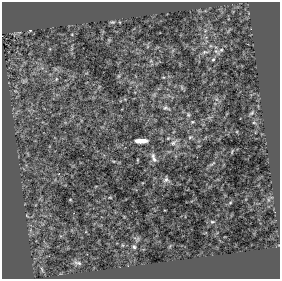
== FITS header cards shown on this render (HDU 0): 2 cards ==
NAXIS1  =                  278
NAXIS2  =                  277

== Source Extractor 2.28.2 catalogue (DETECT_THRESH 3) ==
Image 278 x 277 px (HDU 0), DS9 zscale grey, 1 PNG px = 1 image px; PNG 282 x 281 px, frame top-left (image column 1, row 277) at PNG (2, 2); no overlay
Background -8.22e-04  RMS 4.0e-04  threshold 0.00121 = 3 sigma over >= 5 px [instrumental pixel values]
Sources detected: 31; all 31 listed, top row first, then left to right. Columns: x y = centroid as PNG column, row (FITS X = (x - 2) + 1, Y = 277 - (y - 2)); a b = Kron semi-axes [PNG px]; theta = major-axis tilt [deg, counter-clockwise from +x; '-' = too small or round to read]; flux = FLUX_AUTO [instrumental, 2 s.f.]
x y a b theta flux
112 22 7 4 7 0.039
30 30 5 3 - 0.024
221 50 8 6 29 0.087
205 52 9 5 10 0.061
213 59 6 4 64 0.036
119 76 6 4 89 0.034
163 77 4 3 - 0.022
56 79 5 5 - 0.04
24 81 8 5 12 0.061
182 87 8 4 -81 0.041
166 108 11 6 -14 0.08
252 113 7 4 45 0.044
188 115 6 5 - 0.046
192 122 6 4 -5 0.037
254 123 6 3 -19 0.033
190 137 7 4 26 0.046
168 138 4 3 - 0.025
141 141 11 4 0 0.29
174 142 11 5 37 0.081
232 151 6 2 72 0.025
153 158 14 6 -70 0.12
212 164 13 3 38 0.049
166 179 8 7 - 0.078
110 197 4 3 - 0.02
70 200 4 3 - 0.021
230 203 5 3 - 0.024
212 222 6 4 5 0.034
122 245 5 3 - 0.022
134 247 5 4 - 0.043
77 263 12 5 -14 0.096
42 269 9 4 -69 0.059